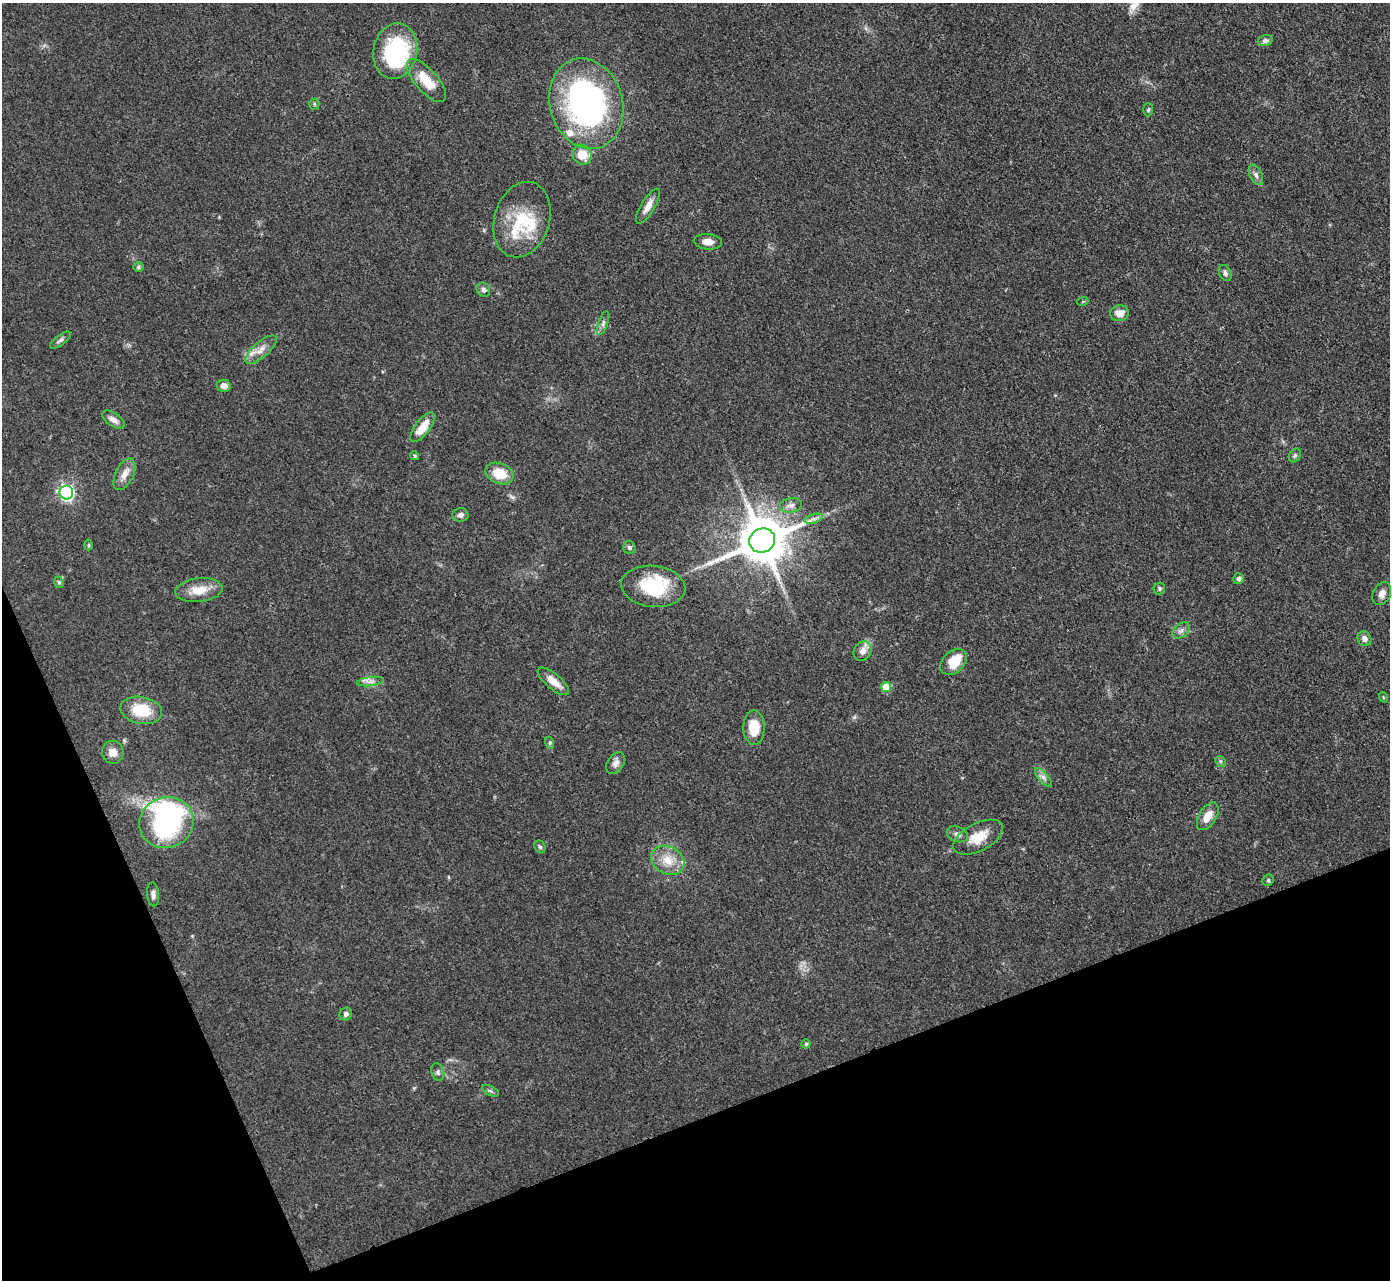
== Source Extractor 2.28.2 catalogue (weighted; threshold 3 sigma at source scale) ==
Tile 14 of 4 x 4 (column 2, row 4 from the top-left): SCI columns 1390-2777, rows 152-1429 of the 5555 x 5545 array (HDU 1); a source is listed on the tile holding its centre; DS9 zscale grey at full resolution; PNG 1392 x 1282 px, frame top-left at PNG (2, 3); each listed source drawn as its Kron ellipse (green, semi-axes under 4 px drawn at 4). Shown black and unused: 20% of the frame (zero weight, under 3 of 4 exposures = <1% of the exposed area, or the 3 px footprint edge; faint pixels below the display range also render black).
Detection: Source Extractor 2.28.2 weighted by HDU 2 'WHT'; one run over the whole footprint, this tile lists its part. Background 0.07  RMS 0.0052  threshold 0.0235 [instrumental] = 3 sigma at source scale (4.5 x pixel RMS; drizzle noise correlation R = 1.50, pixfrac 1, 0.05/0.05 arcsec/px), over >= 5 px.
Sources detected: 72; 1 inside a brighter object's white glare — neither listed nor drawn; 5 inside a brighter listed object's ellipse — not listed separately; the other 66 listed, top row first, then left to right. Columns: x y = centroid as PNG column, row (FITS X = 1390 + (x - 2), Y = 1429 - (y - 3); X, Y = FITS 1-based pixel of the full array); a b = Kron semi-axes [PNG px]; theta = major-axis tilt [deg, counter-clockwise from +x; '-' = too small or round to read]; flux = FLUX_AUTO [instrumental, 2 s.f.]
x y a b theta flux
1265 41 7 5 17 1.7
395 51 28 21 78 60
426 81 27 11 -49 14
314 104 5 5 - 0.7
586 104 46 36 -73 150
1148 110 6 5 - 0.84
582 155 10 9 - 9.8
1256 175 11 6 -64 1.9
648 206 20 7 59 4.6
522 220 38 27 73 28
708 242 14 7 -5 4.2
138 267 5 5 - 0.88
1225 273 8 6 -64 1.4
483 290 7 6 - 1.5
1083 301 5 3 - 0.49
1119 313 9 8 - 5.5
603 323 12 4 71 1.6
60 340 12 5 37 1.5
261 350 19 7 41 4.5
224 386 7 6 - 3.8
113 420 13 6 -35 3
423 427 17 7 53 10
1295 455 7 5 56 1.1
415 456 4 4 - 0.8
499 473 14 10 -22 12
124 474 17 9 64 4.9
66 492 7 6 - 140
791 505 11 7 9 2.5
460 515 8 6 -3 1.8
814 519 9 4 17 1.8
762 540 13 12 - 2700
89 545 5 3 - 0.63
629 548 6 6 - 1.2
1239 579 5 5 - 1.6
59 582 6 4 -68 0.81
653 586 32 20 -6 29
1159 589 6 5 - 1
199 590 24 12 6 9.2
1382 594 12 8 63 3.2
1181 630 10 6 38 2
1364 639 8 6 -56 2.4
862 651 10 8 59 3.8
954 662 15 10 43 12
370 681 14 4 7 2.3
553 681 19 7 -40 5.9
886 687 5 5 - 11
1383 697 5 3 - 0.48
141 710 21 13 -11 17
754 727 17 10 -89 12
550 743 6 4 -73 0.74
113 752 11 10 - 4.2
1220 761 6 4 -45 0.79
616 763 12 8 56 2.6
1043 777 11 5 -50 2.1
1208 816 15 8 59 6.7
166 823 27 25 22 82
957 834 11 7 -21 2.3
978 837 27 14 27 10
540 847 7 5 -60 1
668 860 17 13 -29 9.4
1268 880 6 5 - 0.91
153 894 12 6 -85 2.2
346 1014 6 6 - 1.7
806 1044 4 4 - 0.78
438 1072 9 6 -73 1.5
491 1091 9 5 -27 1.1